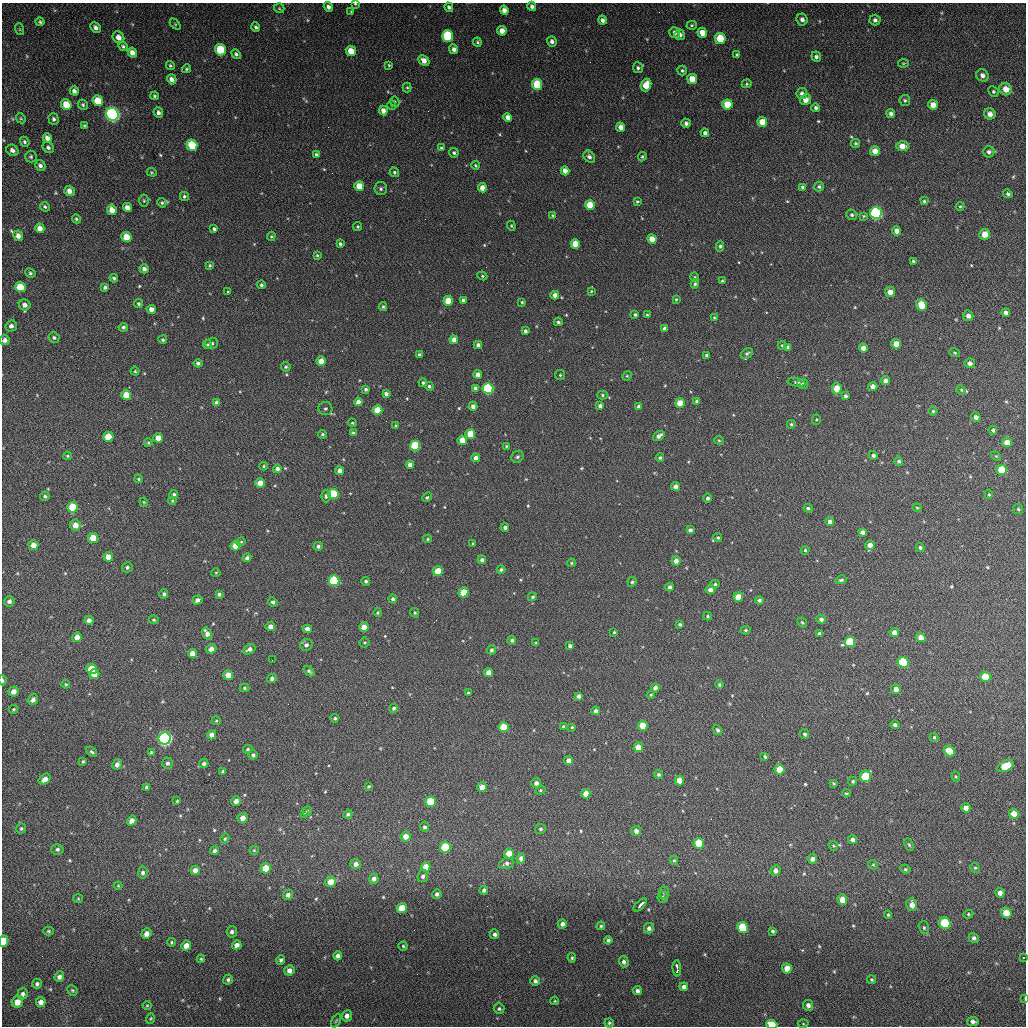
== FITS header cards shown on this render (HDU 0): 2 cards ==
NAXIS1  =                 1024 / length of data axis 1
NAXIS2  =                 1024 / length of data axis 2

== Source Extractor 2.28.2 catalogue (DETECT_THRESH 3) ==
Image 1024 x 1024 px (HDU 0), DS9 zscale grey, 1 PNG px = 1 image px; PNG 1028 x 1028 px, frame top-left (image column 1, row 1024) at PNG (2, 3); each listed source drawn as its Kron ellipse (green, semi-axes under 4 px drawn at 4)
Background 104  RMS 12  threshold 35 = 3 sigma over >= 5 px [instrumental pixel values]
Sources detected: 582; of the 582, the 500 brightest by FLUX_AUTO listed and drawn (82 fainter detections omitted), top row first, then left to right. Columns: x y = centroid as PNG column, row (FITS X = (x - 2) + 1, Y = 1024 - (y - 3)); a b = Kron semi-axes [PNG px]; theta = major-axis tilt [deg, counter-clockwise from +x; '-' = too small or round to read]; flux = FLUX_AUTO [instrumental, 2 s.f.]
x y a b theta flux
355 4 3 3 - 840
532 6 4 4 - 2400
328 7 5 4 - 3100
449 7 5 4 - 1900
279 8 5 5 - 1100
504 10 5 4 - 4500
351 11 4 3 - 890
802 19 6 5 - 3000
602 20 5 4 - 3000
875 20 5 5 - 2100
40 22 4 3 - 1300
175 24 6 4 -45 920
692 25 5 4 - 1200
256 27 5 4 - 1800
96 28 6 4 -46 2800
19 29 6 4 -71 930
502 31 5 4 - 6500
674 33 5 5 - 2900
702 33 5 4 - 9100
680 35 5 5 - 3900
447 36 6 5 - 55000
118 37 6 5 - 5600
720 38 5 5 - 22000
552 41 5 4 - 2800
477 42 4 4 - 1000
123 46 6 4 -41 1400
454 49 5 4 - 3000
220 50 6 5 - 31000
351 51 5 5 - 11000
132 52 5 4 - 4900
236 54 5 4 - 1700
737 55 4 3 - 1200
816 57 5 4 - 2200
424 60 6 5 - 5500
903 63 5 4 - 860
170 65 4 3 - 1100
389 65 4 3 - 830
638 68 5 5 - 1900
186 69 4 3 - 1200
682 70 5 5 - 1400
982 75 6 6 - 3300
172 79 5 4 - 4000
692 79 5 5 - 12000
537 84 5 5 - 34000
747 84 5 4 - 1000
646 85 6 5 - 13000
407 87 5 4 - 960
1006 89 6 6 - 8100
74 91 4 4 - 2600
993 91 5 5 - 1200
802 94 5 5 - 2700
154 96 4 4 - 1200
806 100 6 5 - 6300
905 100 5 5 - 1300
98 101 5 5 - 20000
395 102 5 4 - 1000
66 105 6 5 - 15000
83 105 5 4 - 1300
392 105 5 4 - 950
727 105 5 5 - 20000
933 105 5 5 - 6900
816 108 4 4 - 1900
383 111 5 4 - 5100
158 113 5 4 - 3000
891 113 4 4 - 2700
112 114 6 6 - 280000
990 114 6 5 - 4400
508 117 4 4 - 5300
21 118 5 4 - 950
54 119 6 5 - 1900
762 122 5 5 - 12000
686 123 4 4 - 2500
84 125 4 3 - 880
621 127 5 4 - 5300
705 133 4 4 - 2700
47 138 5 4 - 4400
25 142 5 4 - 1500
856 143 4 4 - 1200
192 145 6 5 - 30000
902 146 6 5 - 8800
48 147 6 5 - 1900
441 148 4 3 - 1000
12 150 6 5 - 3000
875 151 5 4 - 6900
989 152 5 5 - 2000
454 153 5 4 - 1500
316 154 4 4 - 1400
31 157 6 5 - 1400
589 157 6 5 - 2600
642 157 5 4 - 1300
40 165 6 5 - 2700
475 165 4 4 - 1100
565 171 4 4 - 5900
152 172 5 4 - 880
394 172 5 4 - 1300
359 186 5 4 - 14000
803 187 4 4 - 2800
819 187 5 4 - 1600
482 188 4 4 - 7100
381 189 6 6 - 2100
69 191 5 5 - 4600
1008 194 5 4 - 1500
184 196 4 4 - 1400
144 201 6 4 -89 1100
637 201 4 3 - 1000
924 201 3 3 - 970
162 203 5 4 - 1200
590 205 5 5 - 19000
960 206 4 3 - 890
45 207 5 4 - 1500
127 207 5 4 - 5300
112 210 5 4 - 7700
876 213 6 6 - 150000
553 215 4 3 - 920
852 215 5 5 - 1400
864 216 4 4 - 830
76 219 5 4 - 1100
511 226 5 4 - 840
358 227 4 4 - 1100
40 228 5 4 - 5200
214 229 4 3 - 1800
896 231 4 4 - 4700
985 234 5 5 - 9800
18 236 5 4 - 4100
271 236 4 4 - 960
126 237 5 5 - 16000
652 239 5 4 - 11000
340 244 4 3 - 1600
575 244 5 4 - 16000
720 246 5 4 - 1500
317 255 4 3 - 1100
913 261 4 4 - 1100
210 265 4 4 - 1100
144 269 4 4 - 3000
30 273 5 4 - 1300
482 276 5 4 - 990
695 277 4 4 - 900
114 278 4 3 - 1500
722 281 4 3 - 1200
695 284 5 4 - 1200
261 285 4 4 - 1500
20 287 5 5 - 17000
105 287 4 3 - 1500
227 291 3 2 - 1300
591 291 4 3 - 870
890 292 5 5 - 7000
555 295 4 4 - 5000
676 299 4 3 - 1100
463 300 4 4 - 2300
448 301 5 4 - 15000
522 302 3 3 - 1100
138 304 5 4 - 1500
25 305 6 5 - 4000
921 305 6 5 - 16000
383 307 4 3 - 1100
151 309 4 4 - 4400
1006 312 4 4 - 2900
635 314 4 3 - 1300
647 315 3 3 - 1100
968 316 5 5 - 3800
714 318 3 3 - 880
558 322 4 3 - 1400
11 326 6 5 - 2900
123 327 5 4 - 1400
665 328 4 4 - 3100
525 331 4 3 - 1800
54 338 5 5 - 1700
5 340 5 5 - 3100
163 340 4 4 - 1300
454 340 4 4 - 6000
212 343 6 5 - 2100
896 344 5 4 - 10000
207 345 4 4 - 1200
478 345 4 4 - 2700
782 345 4 4 - 1000
788 347 4 4 - 1800
863 348 4 4 - 4600
747 353 7 4 29 1600
955 353 5 4 - 1100
419 355 4 3 - 1900
706 355 3 3 - 1200
321 361 5 4 - 9100
198 363 4 4 - 2000
970 363 5 4 - 3200
286 367 5 4 - 1400
135 371 4 4 - 920
478 374 4 4 - 4300
560 375 5 5 - 1100
627 376 5 4 - 920
885 381 5 4 - 3600
796 382 9 4 -11 1600
423 383 4 4 - 1500
803 384 5 5 - 2000
429 386 4 3 - 1500
873 387 4 4 - 5300
475 388 4 4 - 2000
488 388 5 5 - 82000
837 388 6 5 - 13000
366 389 3 3 - 1600
961 390 5 4 - 910
386 394 4 4 - 2900
126 395 5 5 - 13000
602 395 5 4 - 1200
845 396 4 4 - 1800
697 401 4 4 - 2900
358 402 4 4 - 4800
217 403 4 4 - 2900
680 403 5 4 - 13000
473 406 4 4 - 3700
600 406 4 4 - 2500
639 406 4 4 - 2900
325 408 7 6 - 1800
377 410 5 5 - 16000
933 411 4 4 - 1100
976 417 5 4 - 3200
816 420 5 4 - 920
352 423 5 3 - 980
791 424 4 4 - 1000
396 426 3 3 - 1200
993 430 4 4 - 1400
353 433 4 4 - 1800
322 434 4 4 - 1400
470 434 5 5 - 17000
659 436 6 4 34 3800
108 437 5 5 - 16000
158 438 5 4 - 8600
462 440 5 4 - 11000
719 440 5 4 - 890
1007 442 5 5 - 8100
148 443 4 3 - 1000
415 446 5 5 - 46000
506 446 4 4 - 840
873 455 4 4 - 2200
67 456 4 3 - 870
996 456 6 3 -44 840
517 457 6 5 - 1600
476 458 4 4 - 3800
660 458 4 4 - 1500
899 461 4 4 - 1700
410 465 4 4 - 4500
263 466 4 3 - 1000
277 469 4 4 - 2200
1002 470 5 5 - 23000
340 471 4 4 - 4700
138 479 4 4 - 900
260 483 5 4 - 10000
676 486 4 4 - 4500
174 494 4 4 - 1500
333 494 5 5 - 42000
989 494 5 4 - 850
45 496 5 4 - 1500
326 496 6 5 - 1600
427 497 5 4 - 1500
707 498 5 4 - 2000
172 501 4 4 - 920
144 502 4 4 - 840
73 507 5 5 - 24000
808 508 5 4 - 1400
917 508 4 4 - 880
1018 509 5 5 - 1200
830 522 4 4 - 4300
75 525 5 5 - 6900
505 527 4 4 - 2200
690 530 4 4 - 2200
862 532 4 4 - 3300
93 538 5 5 - 14000
718 538 4 4 - 1400
428 539 4 3 - 1100
241 542 4 4 - 1000
473 544 4 3 - 960
33 545 5 5 - 6600
870 545 5 4 - 5100
235 546 5 4 - 12000
318 546 4 4 - 1800
920 548 4 4 - 1500
805 550 4 3 - 1200
108 557 5 4 - 7200
247 558 4 4 - 2400
482 560 4 4 - 2300
676 561 5 4 - 4500
571 563 4 3 - 1000
127 567 5 5 - 1900
501 570 4 3 - 1700
438 571 5 5 - 19000
216 573 4 4 - 830
841 580 6 4 13 1400
334 581 5 5 - 60000
366 581 4 4 - 1800
632 582 5 4 - 1300
715 584 4 4 - 1400
670 587 4 4 - 2600
710 590 4 4 - 4500
464 592 5 5 - 13000
164 594 5 4 - 1800
219 594 4 3 - 1900
532 597 4 4 - 1400
738 597 5 4 - 12000
393 599 4 4 - 1900
197 600 5 4 - 3200
759 600 4 4 - 1800
9 601 5 5 - 2300
273 602 5 4 - 2000
378 613 4 4 - 970
415 613 5 4 - 1200
708 616 4 4 - 1000
821 619 4 4 - 2900
89 620 5 4 - 3000
154 620 5 4 - 1100
802 623 5 3 - 1100
680 624 4 3 - 1500
270 626 5 4 - 4500
364 627 4 4 - 7100
307 629 4 4 - 4300
746 630 5 4 - 1300
614 632 3 3 - 850
894 632 5 4 - 5200
207 633 6 4 -57 4800
820 634 4 4 - 2400
77 637 5 4 - 5800
921 638 5 4 - 7600
512 640 4 4 - 1900
365 642 5 5 - 1000
850 642 5 5 - 32000
536 643 3 3 - 1100
306 645 6 6 - 2500
570 646 4 4 - 2500
211 649 5 4 - 4600
249 649 6 4 29 3000
492 650 4 4 - 1800
192 653 4 4 - 7000
272 660 2 2 - 1800
903 662 5 5 - 38000
91 669 5 5 - 18000
309 671 6 3 -41 1700
489 673 4 4 - 8100
94 674 5 5 - 7600
228 675 5 4 - 10000
985 677 5 5 - 17000
272 678 5 4 - 2300
2 680 5 3 - 1400
66 684 4 3 - 900
719 684 4 4 - 1300
244 688 5 4 - 1200
655 688 4 4 - 3500
896 689 5 5 - 5300
14 692 5 5 - 5500
468 693 4 3 - 1100
651 695 4 3 - 880
578 696 4 4 - 2600
33 700 6 5 - 3100
394 708 4 4 - 1500
13 709 5 4 - 880
596 711 4 4 - 2600
335 718 4 4 - 1200
216 721 5 4 - 970
895 725 5 4 - 1900
563 726 3 3 - 1100
643 726 5 5 - 14000
504 727 5 5 - 22000
572 727 4 4 - 940
718 730 5 4 - 1700
804 734 5 4 - 1700
212 735 4 4 - 5100
934 737 4 3 - 1100
165 738 6 6 - 280000
638 747 5 4 - 11000
248 749 5 4 - 1100
949 751 6 5 - 16000
91 752 6 4 -38 1300
151 752 4 3 - 910
253 755 4 4 - 2000
765 757 4 3 - 1100
83 761 3 3 - 1000
569 761 4 4 - 6100
167 763 5 5 - 2200
204 763 5 4 - 1900
117 764 5 4 - 3600
1006 766 9 5 26 19000
779 769 5 5 - 15000
223 771 4 3 - 1900
659 774 5 4 - 1700
866 776 6 5 - 34000
956 777 5 4 - 980
45 779 6 4 36 4700
679 781 5 4 - 8700
853 781 5 4 - 1300
536 783 5 5 - 3300
833 783 3 2 - 840
369 786 4 3 - 1000
147 787 4 3 - 1600
482 787 5 4 - 7300
540 790 5 4 - 1200
846 793 4 3 - 830
586 794 5 4 - 8900
177 801 3 3 - 870
236 801 5 4 - 3700
431 802 5 5 - 29000
966 808 5 4 - 4900
307 811 5 4 - 1300
305 814 3 3 - 1200
348 814 5 4 - 1600
1014 814 5 4 - 9400
243 818 5 5 - 5800
132 821 5 4 - 4800
425 827 4 4 - 1700
21 828 5 4 - 1200
541 829 5 5 - 1400
636 831 5 5 - 3700
406 836 5 5 - 6800
225 839 5 4 - 1200
853 840 5 4 - 3500
699 843 5 5 - 21000
909 845 6 4 -62 1200
833 846 5 4 - 990
445 847 5 5 - 32000
57 849 6 5 - 1800
254 850 5 4 - 840
214 851 4 4 - 2100
509 853 5 5 - 10000
521 858 5 4 - 3700
812 859 4 4 - 3300
674 860 4 4 - 1000
506 863 7 5 16 2200
356 864 5 5 - 3300
873 865 5 4 - 900
426 867 5 4 - 9500
266 868 5 5 - 13000
975 868 5 4 - 1100
905 869 5 4 - 1200
195 870 5 4 - 4900
775 870 5 5 - 3700
143 873 6 5 - 2100
423 876 6 5 - 2400
374 879 5 4 - 3700
331 882 5 5 - 9200
118 886 4 3 - 840
484 890 4 3 - 2200
664 893 6 5 - 1600
1000 893 5 4 - 4000
437 894 5 4 - 2200
288 895 5 5 - 3000
662 897 5 5 - 1500
78 899 5 4 - 890
842 900 5 5 - 9600
640 905 8 3 46 7400
912 905 6 5 - 5800
402 908 5 5 - 17000
1006 913 5 5 - 11000
968 914 5 4 - 1000
888 915 4 4 - 990
945 923 6 5 - 39000
562 924 4 4 - 3500
601 926 4 4 - 1100
743 927 5 5 - 39000
649 928 5 5 - 2800
924 928 7 5 -74 1500
49 931 5 4 - 1100
772 931 4 4 - 1500
232 932 6 5 - 2300
146 934 5 5 - 5100
495 934 5 4 - 2300
974 938 5 5 - 2500
608 940 4 4 - 1800
4 941 5 4 - 24000
171 942 4 4 - 1100
237 945 5 4 - 3700
186 946 5 4 - 6500
403 946 4 4 - 1100
338 956 4 4 - 3400
1023 957 3 2 - 920
572 958 5 3 - 1100
201 959 4 4 - 1000
281 960 5 4 - 1800
624 962 5 5 - 2500
677 968 8 3 -85 7400
787 968 5 5 - 10000
289 970 5 5 - 4200
59 977 5 4 - 2900
228 980 5 5 - 1600
872 980 4 4 - 1100
535 981 5 5 - 2200
37 984 5 4 - 1800
684 987 4 4 - 2600
72 990 5 4 - 1000
637 991 4 4 - 2600
23 994 5 5 - 2300
1025 998 4 2 - 860
555 1001 4 4 - 900
17 1002 6 5 - 6900
41 1002 5 5 - 3800
147 1005 4 4 - 900
808 1005 5 5 - 3400
499 1009 5 5 - 1400
347 1016 6 5 - 4100
150 1019 5 3 - 890
336 1021 7 4 63 1100
973 1021 6 4 -11 2800
609 1023 4 4 - 1100
772 1024 5 4 - 16000
803 1024 5 3 - 830
At the frame edge (FLAGS 8, measured only in part): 7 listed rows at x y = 355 4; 5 340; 2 680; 4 941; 1023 957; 1025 998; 772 1024
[82 fainter detections neither listed nor drawn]